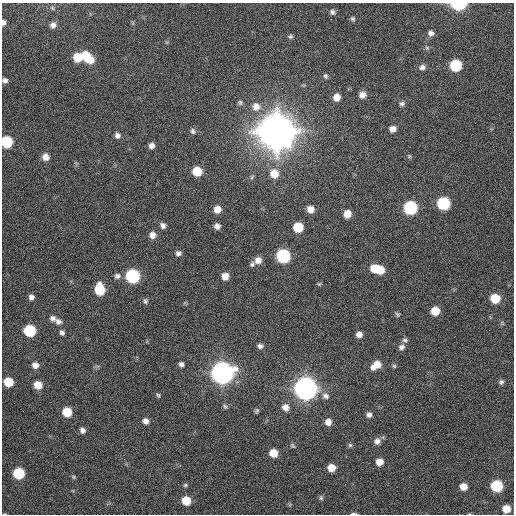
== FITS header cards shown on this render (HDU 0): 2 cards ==
NAXIS1  =                  512 / Axis length
NAXIS2  =                  512 / Axis length

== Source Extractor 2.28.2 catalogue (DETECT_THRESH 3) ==
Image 512 x 512 px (HDU 0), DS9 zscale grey, 1 PNG px = 1 image px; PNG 516 x 516 px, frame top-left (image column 1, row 512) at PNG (2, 3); no overlay
Background 96.9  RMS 9.8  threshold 29.4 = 3 sigma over >= 5 px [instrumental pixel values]
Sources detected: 100; all 100 listed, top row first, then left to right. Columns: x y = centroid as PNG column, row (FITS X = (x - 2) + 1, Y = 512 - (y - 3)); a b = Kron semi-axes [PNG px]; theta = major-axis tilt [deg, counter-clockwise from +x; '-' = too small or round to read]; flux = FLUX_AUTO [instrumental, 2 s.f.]
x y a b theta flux
458 4 9 5 0 6.2e+04
52 8 6 5 - 1.1e+03
332 12 8 7 - 2.1e+03
353 19 6 5 - 1.3e+03
3 22 6 5 - 2.2e+03
53 25 8 7 - 3.1e+03
431 33 7 6 - 2.6e+03
290 36 7 5 -9 1.4e+03
427 48 6 5 - 1.1e+03
86 55 8 7 - 1.1e+04
78 57 9 7 -11 1.6e+04
90 59 8 7 - 9.6e+03
456 65 7 7 - 4.1e+04
422 67 8 7 - 2.7e+03
325 76 7 6 - 1.4e+03
5 80 6 5 - 2.1e+03
362 95 8 7 - 4.4e+03
337 97 7 7 - 6.2e+03
240 102 6 6 - 1.4e+03
402 104 7 6 - 1.7e+03
256 107 11 11 - 7.0e+03
393 129 7 6 - 4.1e+03
193 131 8 6 -62 1.8e+03
276 131 11 11 - 3.5e+06
117 135 7 7 - 2.5e+03
7 142 7 7 - 4.2e+04
151 145 6 6 - 3.1e+03
409 156 5 5 - 8.6e+02
45 157 7 7 - 5.0e+03
197 171 7 7 - 1.7e+04
274 174 10 9 - 1.0e+04
252 177 8 4 67 1.2e+03
443 203 8 8 - 5.9e+04
410 208 8 8 - 8.4e+04
217 209 7 7 - 5.7e+03
311 209 7 7 - 5.5e+03
347 214 7 7 - 6.5e+03
163 225 7 6 - 2.6e+03
217 226 6 6 - 3.0e+03
298 227 7 7 - 2.0e+04
152 235 7 7 - 4.3e+03
178 253 8 7 - 2.2e+03
283 256 8 8 - 8.8e+04
258 260 8 8 - 4.7e+03
252 264 7 6 - 1.6e+03
374 268 8 7 - 1.1e+04
380 270 7 7 - 1.1e+04
117 276 9 8 - 2.6e+03
133 276 8 8 - 9.3e+04
225 276 7 6 - 6.2e+03
319 284 5 5 - 8.2e+02
99 289 8 7 - 2.9e+04
31 297 6 6 - 2.6e+03
495 298 7 7 - 1.8e+04
145 301 8 6 -75 1.6e+03
435 311 7 7 - 1.2e+04
397 314 7 5 -46 1.2e+03
52 318 8 7 - 2.5e+03
58 321 9 7 -32 2.9e+03
30 330 7 7 - 4.8e+04
62 333 7 5 -56 1.9e+03
359 334 6 6 - 3.5e+03
405 340 8 6 -9 1.6e+03
260 346 7 5 -8 2.2e+03
401 347 8 7 - 2.7e+03
181 364 6 6 - 2.1e+03
35 365 8 7 - 3.8e+03
376 365 12 7 36 8.4e+03
394 366 5 5 - 1.0e+03
222 373 9 8 - 7.2e+05
8 382 7 6 - 1.6e+04
501 382 6 6 - 1.7e+03
38 385 7 7 - 9.3e+03
305 388 9 8 - 8.2e+05
158 395 7 4 -58 1.1e+03
325 396 10 8 -24 3.2e+03
225 406 8 5 -46 1.3e+03
285 407 8 7 - 4.4e+03
257 411 7 5 53 1.1e+03
67 412 7 7 - 1.8e+04
369 415 7 7 - 2.5e+03
145 421 7 6 - 3.5e+03
328 422 7 7 - 4.5e+03
82 430 6 6 - 2.6e+03
377 441 8 8 - 3.3e+03
350 445 6 5 - 1.2e+03
292 446 7 5 -52 1.1e+03
273 453 7 6 - 1.0e+04
379 462 6 6 - 6.4e+03
331 468 6 6 - 8.5e+03
19 473 7 7 - 3.8e+04
73 477 6 5 - 8.6e+02
185 485 5 4 - 1.0e+03
497 486 7 7 - 4.6e+04
463 487 6 6 - 6.5e+03
321 498 7 5 -75 1.3e+03
186 501 7 6 - 1.5e+04
506 509 6 6 - 1.0e+04
5 514 5 3 - 5.0e+02
354 514 8 2 -1 1.2e+03
At the frame edge (FLAGS 8, measured only in part): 6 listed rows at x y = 458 4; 3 22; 5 80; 7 142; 5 514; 354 514